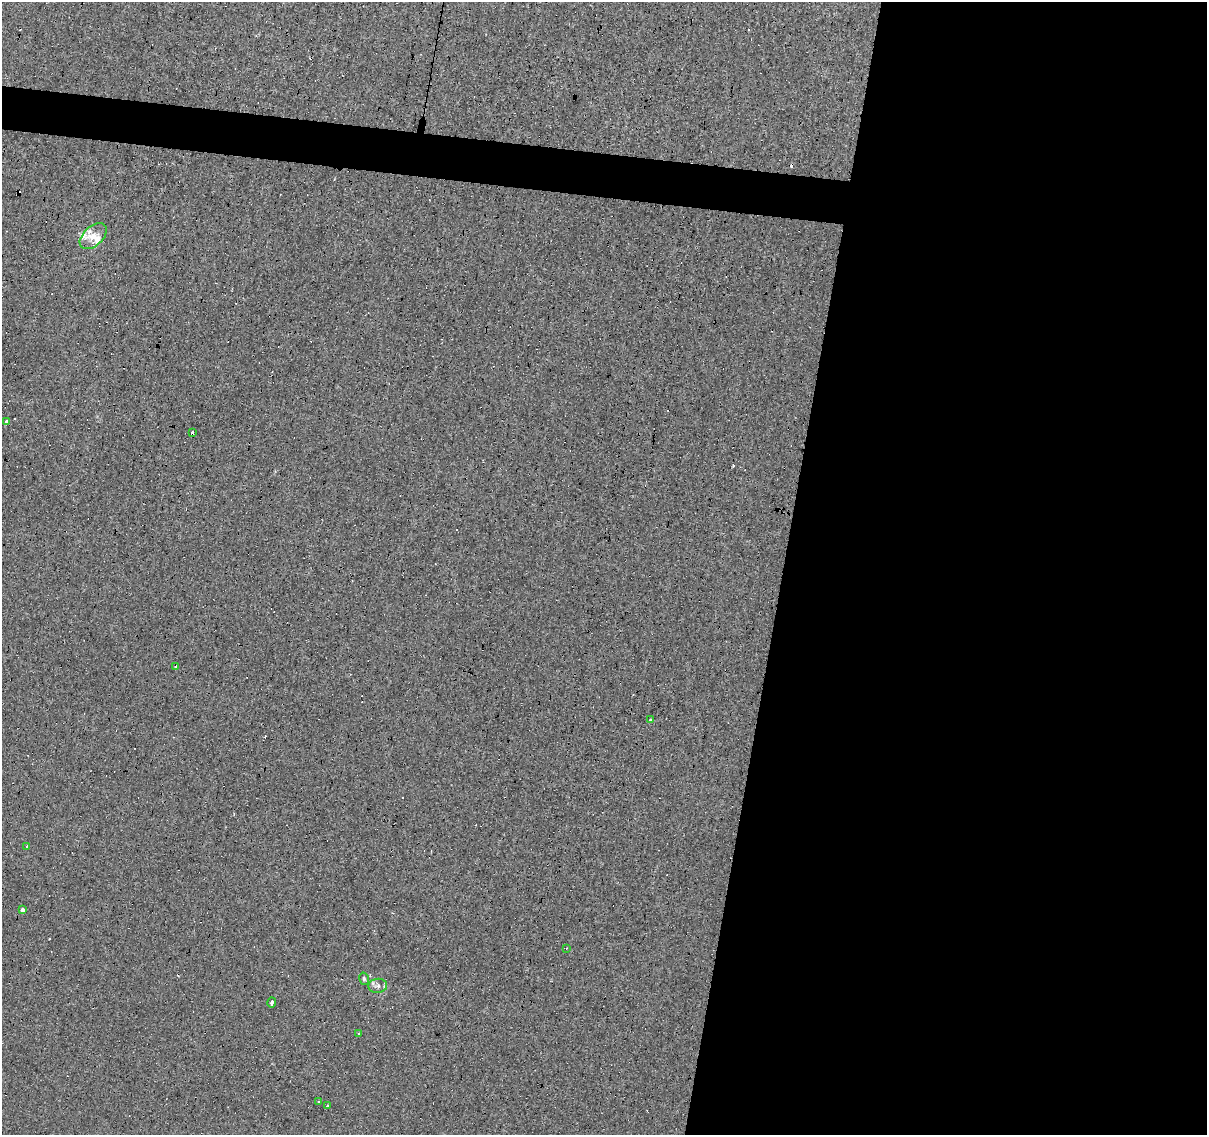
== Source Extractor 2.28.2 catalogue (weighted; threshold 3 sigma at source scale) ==
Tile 12 of 4 x 4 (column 4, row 3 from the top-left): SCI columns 3615-4819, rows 1355-2487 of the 4824 x 5035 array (HDU 1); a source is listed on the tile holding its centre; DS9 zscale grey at full resolution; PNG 1209 x 1137 px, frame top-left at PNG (2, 2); each listed source drawn as its Kron ellipse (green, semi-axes under 4 px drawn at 4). Shown black and unused: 38% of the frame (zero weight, under 4 of 8 exposures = <1% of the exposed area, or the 3 px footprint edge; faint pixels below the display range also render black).
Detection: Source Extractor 2.28.2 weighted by HDU 2 'WHT'; one run over the whole footprint, this tile lists its part. Background -8.11e-05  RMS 0.0013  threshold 0.0054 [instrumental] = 3 sigma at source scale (4.09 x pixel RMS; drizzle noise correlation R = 1.36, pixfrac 0.8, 0.0396/0.0396 arcsec/px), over >= 5 px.
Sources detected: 32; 15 cosmic-ray / hot-pixel residue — neither listed nor drawn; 3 inside a brighter listed object's ellipse — not listed separately; the other 14 listed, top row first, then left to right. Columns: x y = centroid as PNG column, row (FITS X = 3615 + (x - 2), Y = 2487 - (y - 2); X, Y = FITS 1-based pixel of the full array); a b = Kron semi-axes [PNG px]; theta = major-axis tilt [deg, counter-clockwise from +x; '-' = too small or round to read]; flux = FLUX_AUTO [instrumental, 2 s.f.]
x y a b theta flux
93 236 16 9 43 1.3
6 422 3 3 - 0.78
192 433 3 3 - 3.3
176 666 3 3 - 0.16
650 720 3 3 - 0.98
27 847 3 3 - 1.1
23 909 4 3 - 9.1
566 948 3 2 - 0.098
364 979 6 5 - 0.23
378 986 9 7 6 0.48
272 1002 5 3 - 2
359 1034 3 2 - 0.27
319 1102 3 3 - 0.13
328 1106 3 3 - 1.1
Overlapping masked pixels (flux is a lower limit): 1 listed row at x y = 192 433